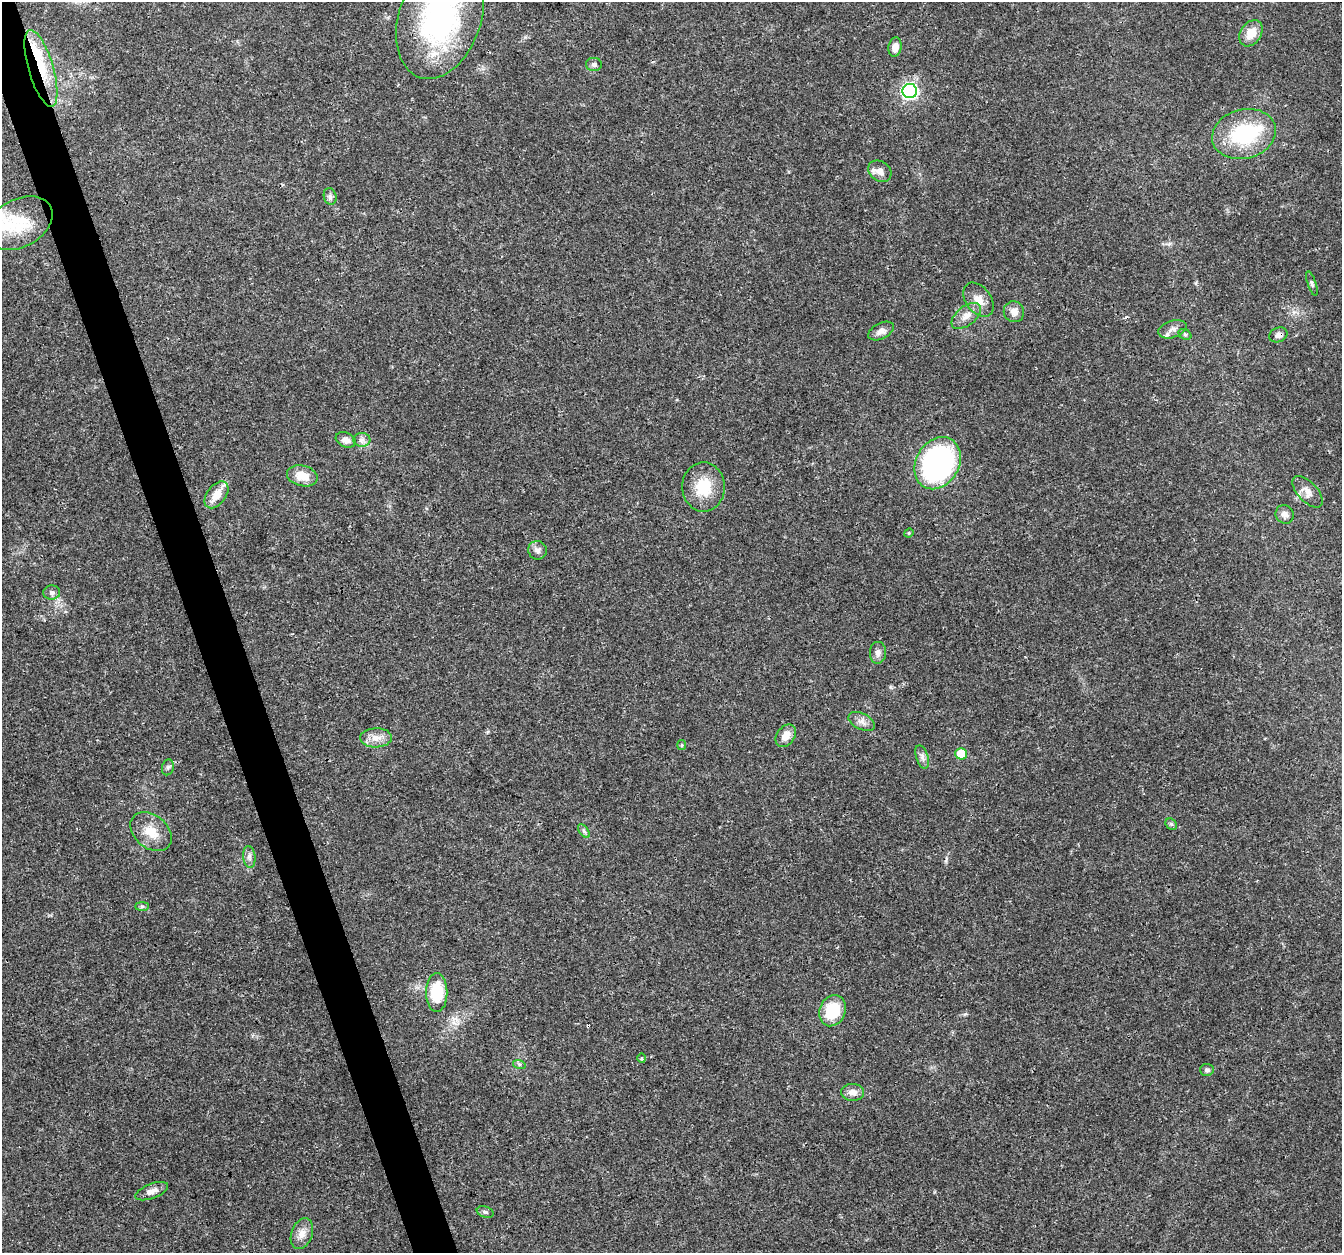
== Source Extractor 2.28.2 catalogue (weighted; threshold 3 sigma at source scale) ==
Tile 11 of 4 x 4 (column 3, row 3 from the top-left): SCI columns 2679-4018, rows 1367-2617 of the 5357 x 5182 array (HDU 1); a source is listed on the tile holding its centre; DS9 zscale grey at full resolution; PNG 1344 x 1255 px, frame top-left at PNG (2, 2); each listed source drawn as its Kron ellipse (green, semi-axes under 4 px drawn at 4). Shown black and unused: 3% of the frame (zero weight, under 3 of 4 exposures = <1% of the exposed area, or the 3 px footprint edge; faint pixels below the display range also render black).
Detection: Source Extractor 2.28.2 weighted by HDU 2 'WHT'; one run over the whole footprint, this tile lists its part. Background 0.026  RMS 0.0019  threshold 0.00871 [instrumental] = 3 sigma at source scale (4.5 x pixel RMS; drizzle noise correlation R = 1.50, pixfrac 1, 0.0396/0.0396 arcsec/px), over >= 5 px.
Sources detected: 56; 1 inside a brighter object's white glare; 3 cosmic-ray / hot-pixel residue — neither listed nor drawn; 1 inside a brighter listed object's ellipse — not listed separately; the other 51 listed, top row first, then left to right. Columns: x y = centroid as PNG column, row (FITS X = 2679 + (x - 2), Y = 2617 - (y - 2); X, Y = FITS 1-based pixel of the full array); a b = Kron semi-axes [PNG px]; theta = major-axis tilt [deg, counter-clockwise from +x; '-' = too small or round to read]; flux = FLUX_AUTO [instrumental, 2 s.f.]
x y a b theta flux
440 17 63 41 71 41
1251 33 14 10 56 3
895 47 10 6 80 1.6
594 65 8 6 2 0.6
41 68 40 12 -73 7.5
910 91 7 7 - 50
1244 134 32 24 15 14
880 171 12 10 -36 1.5
330 196 8 6 -75 0.55
19 223 36 24 28 8.1
1312 284 13 3 -72 0.41
978 300 19 12 -53 2.4
1014 312 10 10 - 1.4
966 316 17 9 37 1.9
1172 329 14 8 18 1.3
881 331 14 8 27 1.1
1185 334 7 5 -30 0.36
1278 335 9 7 22 0.95
346 440 10 7 -23 1.2
362 440 8 7 - 0.77
938 463 27 21 60 46
302 476 15 10 -14 3
703 487 24 21 -88 5.9
1308 492 19 9 -47 1.6
216 495 15 9 52 2.8
1285 514 9 9 - 0.9
909 533 5 4 - 0.23
537 550 9 9 - 0.87
52 593 8 7 - 0.67
878 653 11 8 86 0.97
862 721 14 8 -26 1.1
786 736 12 8 55 1.9
376 738 16 9 1 1.9
682 745 5 4 - 0.24
961 754 6 5 - 5.7
922 757 12 6 -72 0.74
168 767 8 6 74 0.46
1171 824 6 5 - 0.33
584 831 8 4 -53 0.44
151 832 23 16 -39 3.8
249 857 11 6 -85 0.76
142 906 7 4 0 0.35
437 992 19 10 -90 7.4
832 1011 16 13 64 7.3
642 1058 5 3 - 0.22
519 1064 6 4 -18 0.32
1207 1070 7 6 - 0.54
853 1092 11 8 -1 1.5
152 1191 17 7 21 1.4
485 1212 9 5 -20 0.46
302 1234 16 10 69 1.7
Overlapping masked pixels (flux is a lower limit): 2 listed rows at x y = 41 68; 1278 335
Isophote crosses this tile's border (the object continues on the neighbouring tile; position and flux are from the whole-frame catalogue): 1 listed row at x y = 440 17
Unlisted compact peaks at least as high as the median listed source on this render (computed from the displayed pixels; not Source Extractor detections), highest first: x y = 965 1014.